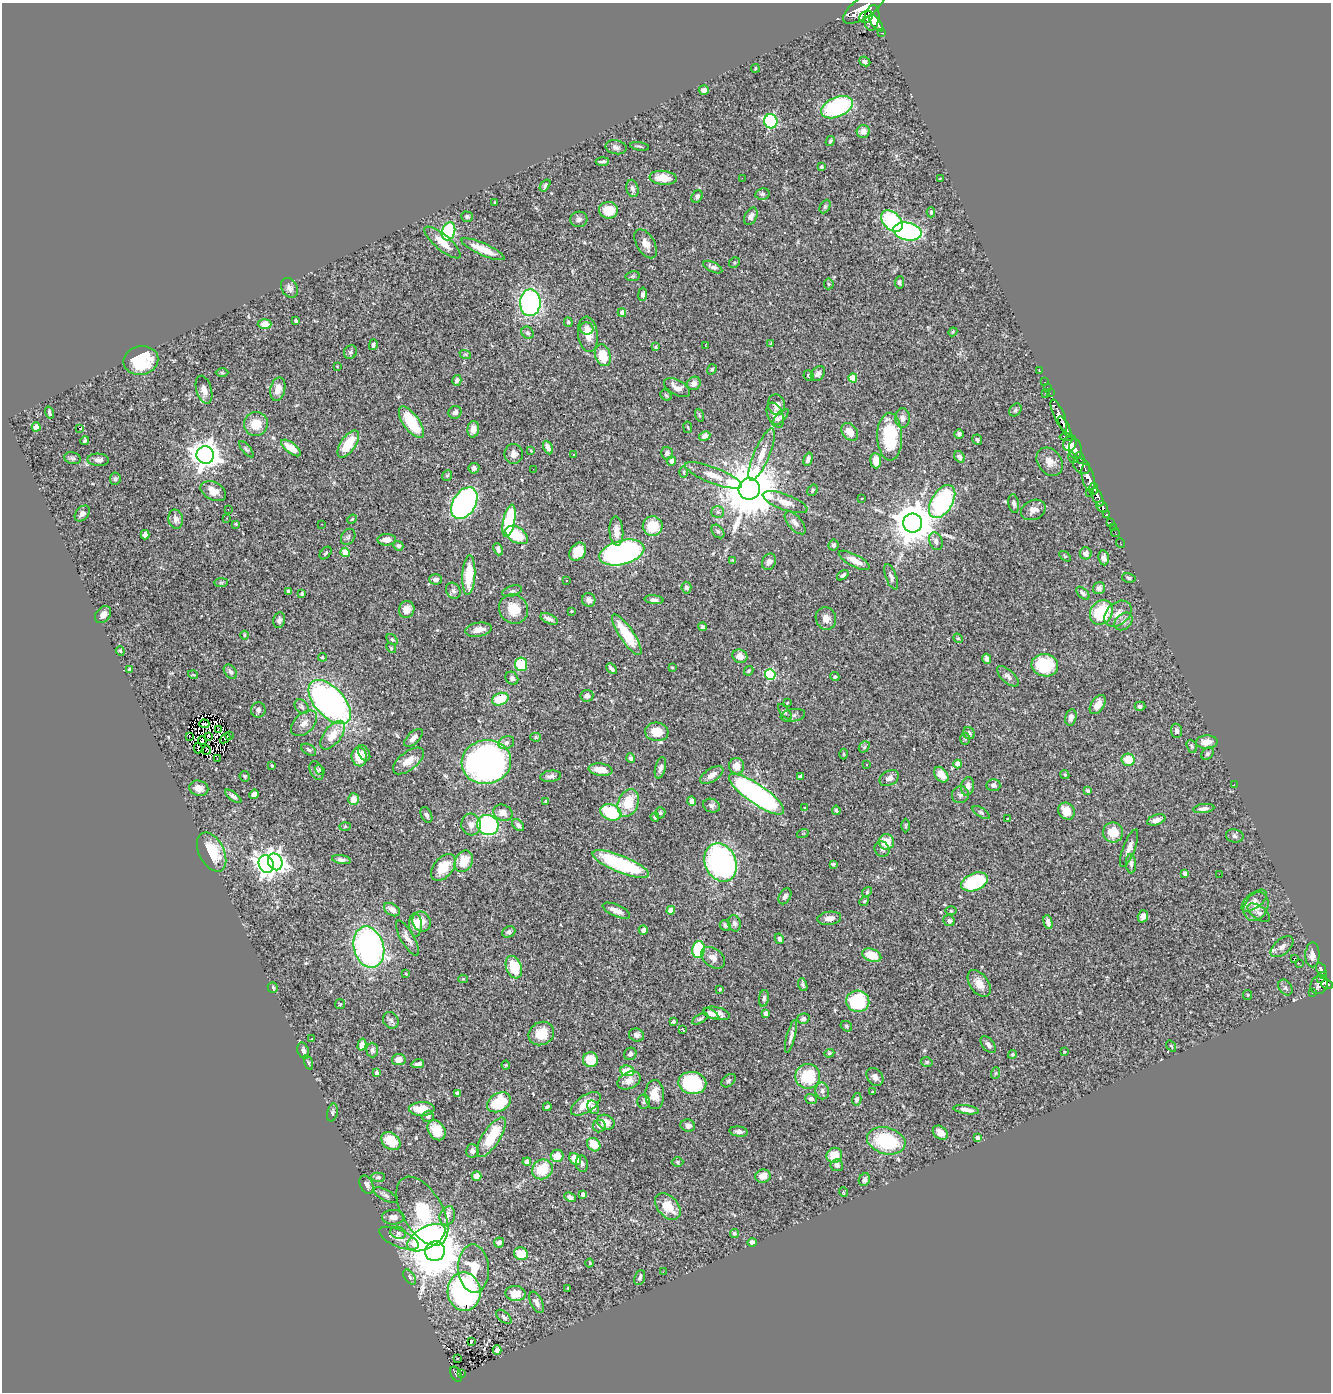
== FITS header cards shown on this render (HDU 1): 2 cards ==
NAXIS1  =                 1329
NAXIS2  =                 1390

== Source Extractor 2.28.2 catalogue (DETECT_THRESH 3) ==
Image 1329 x 1390 px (HDU 1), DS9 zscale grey, 1 PNG px = 1 image px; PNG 1333 x 1394 px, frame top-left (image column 1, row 1390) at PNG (2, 3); each listed source drawn as its Kron ellipse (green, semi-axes under 4 px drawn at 4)
Background 0.73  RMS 0.024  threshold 0.072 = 3 sigma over >= 5 px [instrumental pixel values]
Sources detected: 490; all 490 listed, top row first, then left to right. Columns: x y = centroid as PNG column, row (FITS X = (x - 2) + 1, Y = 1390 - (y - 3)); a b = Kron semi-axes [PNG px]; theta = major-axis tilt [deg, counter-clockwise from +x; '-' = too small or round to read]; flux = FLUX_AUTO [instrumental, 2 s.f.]
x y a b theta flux
864 7 24 10 36 2900
866 17 7 5 26 730
872 18 13 7 82 1700
876 23 10 4 -54 900
882 33 3 2 - 59
865 61 6 4 -25 4.1
755 68 4 2 - 1.5
704 90 5 5 - 6.7
837 107 17 9 23 200
771 121 7 6 - 200
863 131 6 6 - 9.7
830 141 5 4 - 2.6
639 146 10 3 -10 2.2
616 147 10 7 -11 5.4
602 161 7 3 3 4.1
821 167 3 3 - 3
663 178 13 7 -5 23
742 178 2 2 - 11
940 178 3 2 - 1.5
545 185 7 4 53 2.9
632 188 9 6 -76 5.3
762 194 7 5 11 3.1
697 197 7 5 60 4.2
495 202 3 2 - 1.3
825 206 7 5 63 2.7
608 210 9 8 - 35
931 212 5 4 - 1.9
751 216 9 6 62 6
467 217 6 5 - 2.9
579 219 8 7 - 5.5
892 221 13 8 -44 210
448 231 9 6 71 120
907 231 14 8 -11 420
443 242 23 7 -40 24
646 244 16 9 -59 16
483 249 23 6 -24 31
734 262 6 5 - 2.5
713 267 10 5 -25 5.5
633 276 7 5 12 2.8
899 282 6 4 85 3.5
829 284 5 5 - 2
289 288 10 8 -59 6.8
643 294 7 4 80 4.7
530 303 13 10 88 300
622 313 4 4 - 11
296 321 4 3 - 2.4
568 322 5 4 - 2.4
265 324 7 5 2 11
587 328 7 6 - 6.5
953 332 4 4 - 1.7
528 333 6 5 - 3.7
588 334 18 10 -83 24
771 344 4 3 - 1.6
373 345 5 3 - 3.7
705 345 3 2 - 1.3
656 347 4 3 - 2.1
350 352 7 6 - 3.6
465 354 6 4 -18 1.9
603 355 11 7 -72 39
141 360 17 14 12 73
337 366 3 2 - 0.99
712 369 5 4 - 2.6
1039 371 3 2 - 15
222 373 6 4 -1 2
818 374 8 6 50 5.7
809 376 5 4 - 2.3
853 378 4 4 - 32
457 380 5 4 - 4.3
1045 382 3 2 - 13
694 383 7 6 - 7.6
1047 387 2 2 - 8.8
677 388 14 7 -29 12
278 389 12 7 76 13
204 390 14 7 -73 10
1045 393 3 2 - 37
1050 393 2 2 - 7.7
666 395 6 5 - 2.4
776 405 10 8 -78 11
1015 410 7 5 49 3.4
49 412 6 3 -72 3.2
455 412 7 6 - 7.5
699 415 6 4 -71 1.9
775 415 13 7 -68 12
1059 415 17 5 -66 980
781 417 10 4 48 3.9
902 418 10 7 -90 8.4
411 422 18 8 -55 73
256 424 12 12 - 29
36 427 4 4 - 17
688 427 6 3 -80 1.4
1065 427 12 4 -63 760
79 428 3 2 - 22
473 429 8 5 85 9.6
850 432 10 7 -49 18
959 434 5 4 - 4.9
705 436 6 4 30 11
890 437 24 12 -89 88
1066 437 7 4 -6 110
977 440 5 5 - 2.9
85 441 4 4 - 2.6
1070 443 8 6 62 420
348 444 15 7 56 44
291 448 12 5 -37 26
548 448 7 4 -64 7.4
246 449 10 4 -49 3.2
1075 449 10 6 -86 390
531 451 3 3 - 1.5
667 453 6 6 - 5.1
514 454 10 9 - 10
205 455 9 8 - 2000
574 455 3 2 - 1.4
762 455 28 8 67 23
960 457 6 4 -55 6.8
72 458 8 6 -16 3.4
1073 458 5 3 - 99
1080 458 6 3 -68 160
808 459 7 4 74 4.8
98 460 11 6 -1 7.1
671 461 5 4 - 7.8
876 461 7 5 -86 18
1050 462 15 11 -52 15
1082 466 9 7 -39 590
474 468 5 5 - 5.1
533 469 2 2 - 2.4
684 472 6 4 -90 2.3
713 475 30 8 -21 24
447 476 6 4 50 2.2
1088 478 14 6 -76 1300
115 479 6 5 - 3.1
749 489 11 10 - 12000
1093 489 6 3 84 320
813 490 6 4 56 3
213 491 13 9 -28 18
1089 493 2 2 - 11
1097 497 10 5 -67 760
862 498 3 3 - 2.8
942 501 18 10 58 230
785 502 24 8 -20 17
464 503 17 11 59 410
1014 504 9 5 -80 4.7
1102 507 6 5 - 200
228 509 2 2 - 1.4
1033 510 13 9 25 12
718 512 6 5 - 3.8
82 513 9 6 50 8.5
1106 514 4 3 - 130
227 518 3 2 - 1.4
176 519 10 7 -78 7.6
352 519 5 4 - 1.9
509 521 16 6 79 140
795 523 14 6 -50 9
913 523 9 9 - 4900
1110 523 3 2 - 17
236 524 4 4 - 1.9
322 524 2 2 - 0.91
653 526 10 9 - 43
1113 527 2 2 - 5.8
616 531 14 7 -87 16
718 531 8 5 -49 3.4
1115 533 4 2 - 8.4
145 535 5 4 - 6.8
517 535 12 7 -32 56
348 537 8 6 55 3.8
387 540 9 6 1 12
936 541 9 6 -70 6.4
1121 543 5 2 - 8.7
833 545 5 5 - 3.4
398 546 5 4 - 3.1
498 549 6 4 -68 6.3
345 552 4 4 - 30
578 552 10 7 52 26
622 552 23 12 15 530
326 553 7 5 50 2.9
1086 553 6 6 - 5.8
1065 556 6 3 -37 1.7
1104 558 7 5 -82 7.8
732 560 4 3 - 1.4
854 560 17 6 -28 16
769 562 8 6 63 6.4
469 575 20 6 87 55
843 575 6 4 38 3.5
891 577 13 5 -69 6.1
1129 578 7 4 -12 2.8
435 579 6 5 - 5.4
567 581 3 3 - 2.2
221 583 7 4 1 2.9
686 588 6 5 - 4.9
1099 588 6 6 - 6.2
288 591 3 3 - 2.6
453 591 8 6 -54 5.2
512 591 10 5 17 4.1
1083 593 8 4 -42 4.1
302 594 4 3 - 2.7
589 600 7 6 - 8.3
654 600 9 4 -5 6.1
407 609 8 7 - 14
514 609 15 14 - 35
571 611 3 2 - 1.5
1101 612 13 11 54 83
1118 614 15 11 42 17
103 615 9 7 47 7.7
826 618 11 10 - 13
549 619 9 4 -25 6.3
279 620 8 6 78 5
1124 621 10 7 44 7.5
702 627 4 4 - 3.5
478 630 13 7 9 14
244 635 4 3 - 1.6
627 635 24 7 -56 67
958 638 5 4 - 2.1
392 640 6 4 -47 2.8
391 648 5 4 - 1.9
120 651 5 4 - 1.7
740 656 7 6 - 12
322 657 4 4 - 1.9
987 659 5 4 - 6.1
521 664 7 6 - 60
1045 665 13 11 -9 84
672 667 3 2 - 1.4
612 669 6 3 -44 4.2
130 670 4 4 - 5.4
749 671 5 3 - 2
230 672 8 5 -51 4.7
193 675 5 3 - 1.2
770 675 5 5 - 130
1008 676 13 6 -42 6.4
835 677 5 4 - 2.6
512 678 7 6 - 5.2
587 696 6 5 - 6.5
500 699 8 6 21 49
330 702 27 14 -47 540
787 703 3 2 - 1.1
1098 705 11 6 56 17
302 706 8 6 -47 4.5
1140 706 5 4 - 4.3
258 710 7 7 - 5.1
785 712 9 4 -50 2.8
793 715 12 6 8 5
1071 717 8 5 75 5.6
304 723 15 9 43 12
204 724 5 2 - 0.43
219 730 3 2 - 1.9
1176 731 7 5 -84 5
657 732 11 9 -7 30
969 733 6 5 - 4.7
229 735 2 2 - 3.1
333 735 17 8 52 25
208 736 3 2 - 0.95
189 737 2 2 - 2.3
536 737 5 4 - 2.4
225 738 6 2 43 1.7
413 738 11 6 44 8.8
965 739 6 5 - 2.6
202 741 4 2 - 1.2
1207 742 11 6 2 16
506 743 8 6 23 5
1192 746 7 5 -69 2.7
864 747 6 4 48 2.4
198 748 5 2 - 0.62
207 750 4 2 - 0.2
309 750 8 5 -29 3.4
364 753 8 5 -60 4.1
844 754 5 3 - 1.4
1207 754 7 5 45 3.1
359 757 9 7 -82 32
631 758 5 4 - 3.3
217 759 3 2 - 4.8
1128 760 6 6 - 31
408 761 18 9 38 21
486 762 25 22 10 620
866 764 3 2 - 3.4
958 764 4 4 - 19
272 766 3 3 - 1.4
737 766 8 7 - 15
660 768 11 5 76 7.7
316 770 10 6 -68 5
320 770 6 3 -54 1.8
601 770 12 6 -7 21
1065 774 5 4 - 2.4
712 775 13 6 32 11
941 775 9 6 -53 18
245 776 5 5 - 2.3
551 776 10 5 7 6.1
800 776 4 3 - 5.2
889 778 10 7 28 7.7
1234 784 3 2 - 1.8
993 785 7 6 - 5.8
968 786 9 6 80 12
199 788 9 7 -13 11
1088 791 4 3 - 2.6
254 794 5 4 - 9
757 794 33 9 -35 440
960 795 9 8 - 6.3
233 796 10 4 -37 4.6
354 799 6 5 - 16
692 801 4 4 - 7.8
546 802 3 3 - 2.3
628 803 14 10 69 43
711 806 8 6 -19 5.1
805 808 4 4 - 1.3
1204 809 10 4 7 7.1
836 810 4 3 - 2.7
1066 811 9 7 -50 22
611 812 11 8 -20 88
981 812 10 4 -34 3.1
503 813 10 8 -22 13
660 813 6 5 - 3.1
426 815 8 5 -65 4.8
655 817 4 4 - 2.6
1008 819 4 3 - 1.5
1156 820 9 5 18 9
471 825 11 10 - 11
488 825 11 10 - 200
518 825 7 4 -46 4.2
345 826 6 4 2 1.8
905 826 7 3 90 1.8
1113 832 10 10 - 31
803 833 6 4 17 1.9
1235 836 9 6 -10 3.9
886 842 8 7 - 30
1129 848 20 6 69 11
882 849 8 7 - 4.8
212 852 21 12 -62 54
341 860 9 4 -10 5.3
464 861 11 8 63 32
275 862 8 7 - 720
720 863 20 15 -65 530
266 864 9 7 -70 920
621 864 30 8 -22 150
833 864 4 3 - 2
1131 864 10 5 -85 4.4
443 867 15 9 50 36
1185 874 4 4 - 8.8
1219 874 2 2 - 74
974 882 14 8 22 130
867 892 5 4 - 2
785 896 8 5 61 5.2
864 901 5 4 - 2
1254 901 15 7 38 8.5
1256 907 15 11 62 17
392 910 9 5 -33 8.6
671 910 4 4 - 18
616 911 15 6 -23 13
951 911 5 3 - 1.4
1259 913 13 6 -36 7.2
1143 916 6 5 - 8.4
829 918 12 6 8 12
421 921 10 8 -61 15
949 921 6 5 - 4.3
1048 922 7 4 -76 7.5
734 923 8 6 -76 5.7
415 925 12 6 -88 16
725 925 6 5 - 3.2
643 930 5 4 - 5.8
509 932 7 5 24 5.2
407 938 20 6 -60 11
779 939 5 4 - 4.4
369 947 21 15 -75 440
1282 947 13 7 41 9.5
699 950 8 6 83 96
872 955 10 6 -19 30
1312 955 12 7 89 11
713 958 13 9 -36 11
1294 958 3 2 - 89
1299 963 2 2 - 2000
514 967 11 7 -70 47
1321 970 7 4 -67 150
406 974 4 2 - 1.2
1324 976 4 3 - 85
463 979 4 4 - 1.6
1321 979 3 2 - 51
979 983 15 9 -56 17
1327 984 6 4 -22 270
803 985 7 3 -71 3.4
1319 985 10 8 54 450
273 988 5 4 - 3.5
1285 988 8 6 -55 4.3
719 989 3 3 - 1.7
1312 993 3 3 - 28
1248 995 5 4 - 1.7
764 998 8 5 82 4
858 1001 11 10 - 120
340 1004 5 5 - 2.2
717 1013 13 6 -12 11
766 1013 4 4 - 11
711 1014 8 4 -28 6.8
700 1019 9 4 30 2.8
803 1019 6 5 - 3.4
391 1020 9 7 -53 4.7
673 1022 4 3 - 2.1
846 1026 6 5 - 2.8
683 1030 3 2 - 1.2
541 1034 13 11 29 33
636 1035 7 6 - 5.9
791 1036 17 4 76 6.1
312 1039 3 3 - 1.3
362 1045 6 4 75 8.6
988 1045 10 5 -52 5.8
1171 1046 6 3 -55 1.5
372 1050 7 6 - 4.4
303 1051 8 5 -71 5.2
1064 1051 3 2 - 1.2
829 1053 5 4 - 2.1
630 1054 6 6 - 5.9
1012 1054 4 4 - 2.2
399 1060 7 5 7 11
591 1060 7 7 - 34
927 1062 6 4 4 2.9
309 1063 7 3 -71 2.2
418 1064 6 3 13 5.9
506 1065 4 4 - 1.7
627 1071 7 5 -10 39
376 1073 4 4 - 3.1
996 1073 6 3 70 1.9
808 1076 12 12 - 67
875 1077 10 7 -52 9
629 1080 12 8 24 13
729 1081 8 5 40 3.5
692 1083 14 11 -9 140
822 1091 8 7 - 6
872 1092 3 2 - 1
457 1093 4 3 - 3.4
655 1095 14 9 -89 22
811 1099 6 5 - 6.5
857 1099 6 4 77 3.9
499 1102 13 9 28 61
644 1102 7 6 - 3.5
586 1104 17 8 34 26
547 1107 4 3 - 2.8
593 1107 7 5 -59 6.7
422 1109 13 7 0 34
966 1110 13 4 -9 9.6
332 1112 9 5 76 3.1
428 1116 6 5 - 3.7
606 1122 9 7 -24 16
688 1125 7 6 - 6.1
599 1126 6 6 - 5.3
437 1130 11 8 -55 25
739 1132 9 5 -8 6
940 1133 8 6 -39 13
491 1137 23 8 57 69
978 1138 4 4 - 10
391 1141 10 8 -38 32
886 1141 19 13 -15 110
594 1145 7 6 - 24
472 1151 7 6 - 6.4
834 1155 8 7 - 33
557 1156 6 6 - 18
575 1159 7 5 -43 33
527 1162 4 4 - 8.7
678 1162 6 4 -1 2.5
582 1164 8 6 -81 4.6
837 1165 6 6 - 5.7
542 1169 10 9 - 43
476 1176 5 4 - 18
763 1176 8 6 15 14
378 1177 7 4 1 3
864 1180 6 5 - 5.8
367 1185 10 6 -62 7.1
843 1192 5 3 - 1.2
583 1194 4 4 - 5.4
385 1195 13 5 -28 5.3
570 1197 6 4 -23 5
668 1206 15 10 -48 30
422 1211 38 20 -60 150
447 1216 10 7 68 7.6
393 1217 11 7 0 9
398 1233 8 6 -18 4.2
734 1233 4 4 - 3.9
399 1238 21 8 -24 15
426 1238 21 10 29 350
499 1242 5 5 - 5.2
752 1242 5 4 - 6.9
435 1251 10 9 - 8500
521 1254 7 6 - 37
590 1263 4 3 - 1.5
474 1269 24 15 -86 41
663 1272 3 2 - 2.3
410 1277 8 5 -55 4
640 1277 8 5 71 4.2
568 1288 3 2 - 1.4
464 1292 19 16 -81 340
515 1294 10 7 -5 21
536 1302 11 6 -65 7.1
504 1317 9 5 -41 5.2
471 1341 3 3 - 5.2
497 1350 4 4 - 5.2
457 1359 3 2 - 3.6
456 1374 8 5 -63 110
461 1374 3 3 - 19
At the frame edge (FLAGS 8, measured only in part): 1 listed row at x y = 864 7